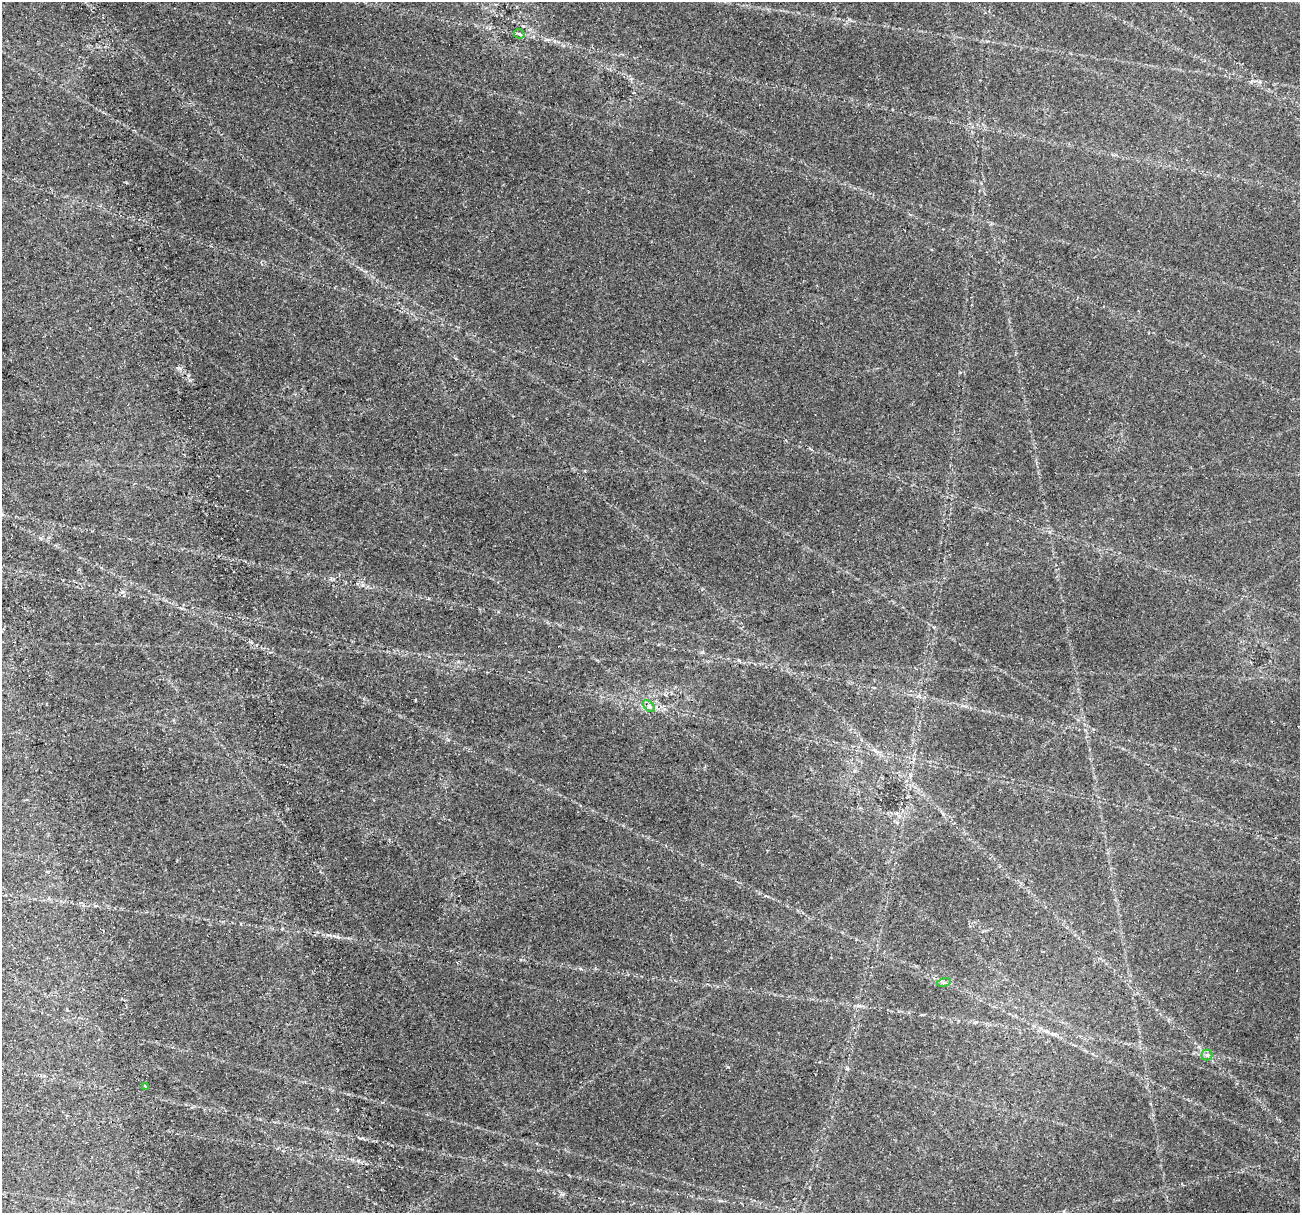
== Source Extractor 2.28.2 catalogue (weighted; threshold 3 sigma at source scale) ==
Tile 7 of 4 x 4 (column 3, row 2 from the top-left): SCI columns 3015-4312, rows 2982-4192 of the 6025 x 5914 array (HDU 1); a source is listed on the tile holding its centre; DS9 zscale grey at full resolution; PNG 1302 x 1215 px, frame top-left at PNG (2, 2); each listed source drawn as its Kron ellipse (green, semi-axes under 4 px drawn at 4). Shown black and unused: <1% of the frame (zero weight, under 2 of 4 exposures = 22% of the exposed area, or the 3 px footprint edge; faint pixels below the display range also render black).
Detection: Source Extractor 2.28.2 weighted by HDU 2 'WHT'; one run over the whole footprint, this tile lists its part. Background 0.061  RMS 0.0038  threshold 0.0171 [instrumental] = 3 sigma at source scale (4.5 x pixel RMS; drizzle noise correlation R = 1.50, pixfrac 1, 0.0396/0.0396 arcsec/px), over >= 5 px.
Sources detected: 6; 1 cosmic-ray / hot-pixel residue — neither listed nor drawn; the other 5 listed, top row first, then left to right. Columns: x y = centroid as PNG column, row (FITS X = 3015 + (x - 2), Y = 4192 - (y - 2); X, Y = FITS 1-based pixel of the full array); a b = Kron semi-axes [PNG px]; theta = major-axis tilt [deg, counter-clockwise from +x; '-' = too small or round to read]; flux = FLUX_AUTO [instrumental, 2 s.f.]
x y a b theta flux
519 34 5 4 - 0.53
649 706 7 4 -46 0.78
944 982 7 4 18 0.59
1207 1055 5 5 - 0.65
145 1086 3 3 - 0.48